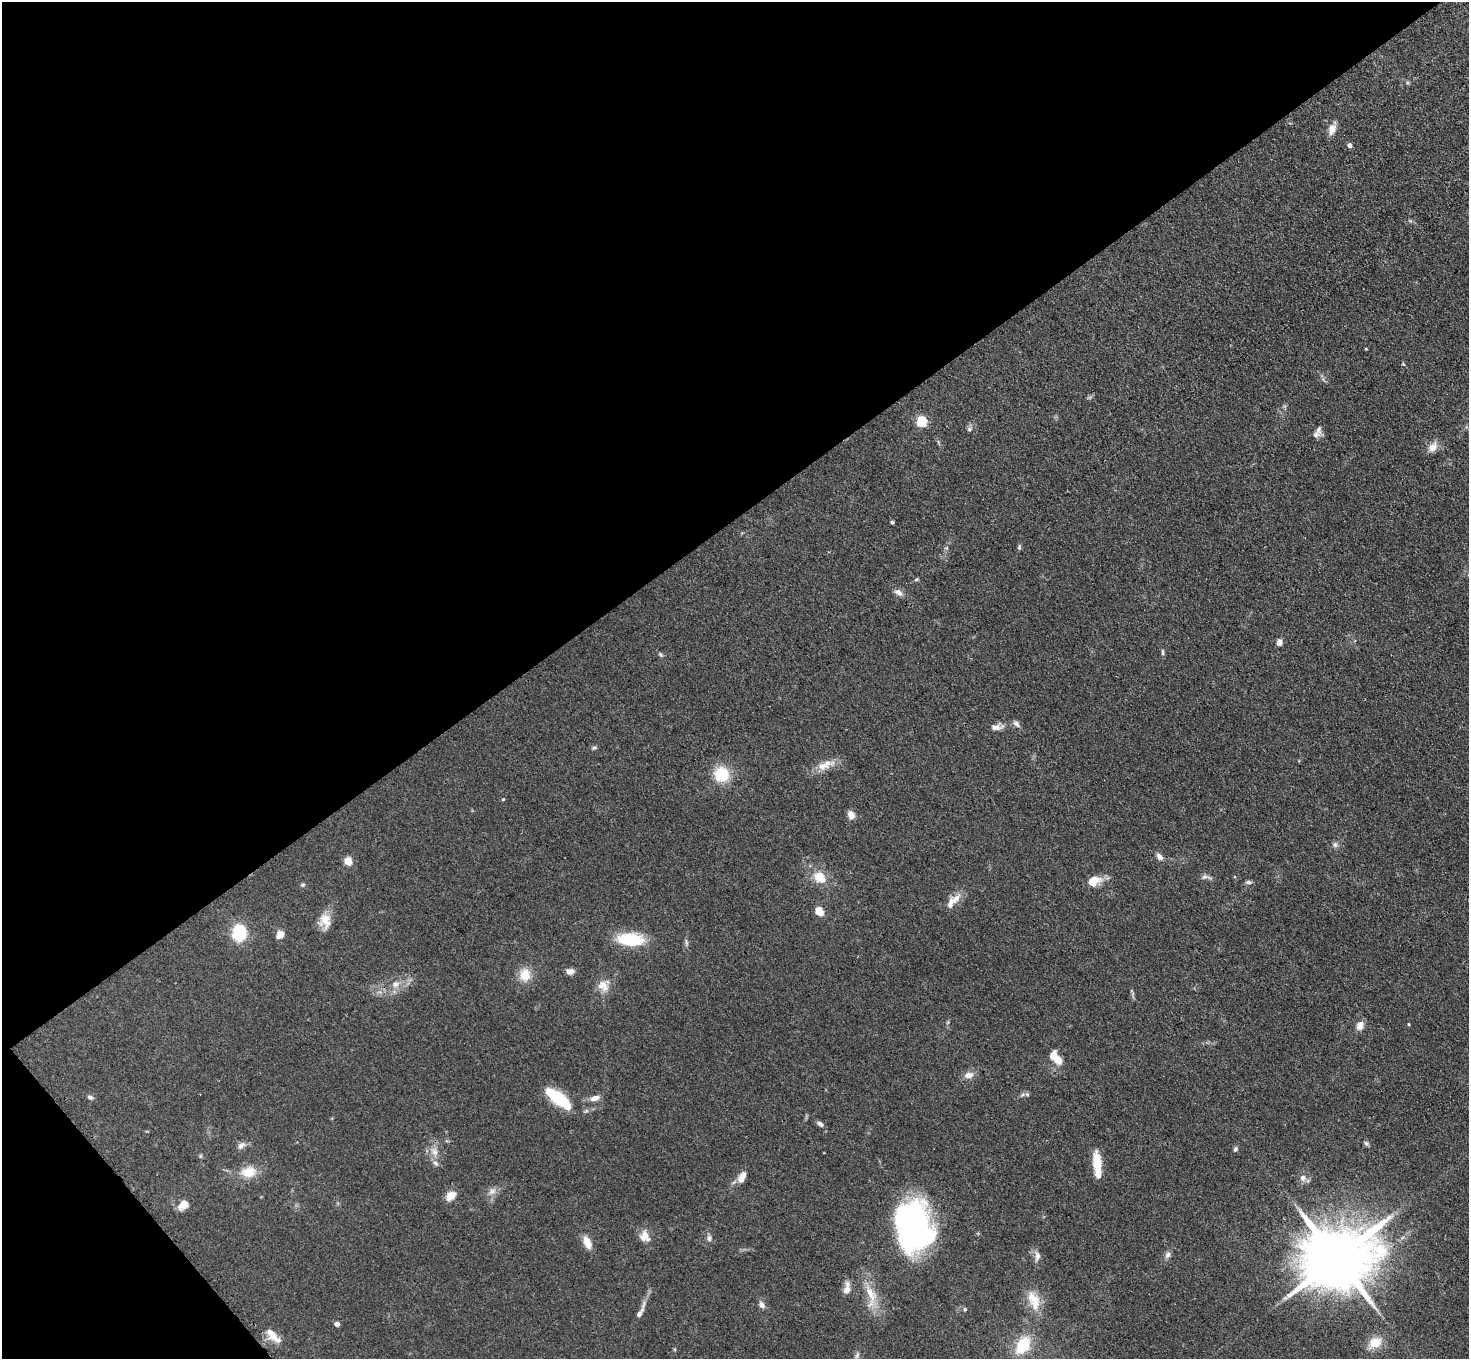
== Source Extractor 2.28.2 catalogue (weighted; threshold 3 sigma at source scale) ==
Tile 5 of 4 x 4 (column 1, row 2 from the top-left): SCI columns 81-1547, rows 3074-4430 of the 6030 x 6006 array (HDU 1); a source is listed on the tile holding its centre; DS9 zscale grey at full resolution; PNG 1471 x 1361 px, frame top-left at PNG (2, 2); no overlay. Shown black and unused: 40% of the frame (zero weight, under 3 of 4 exposures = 7% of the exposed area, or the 3 px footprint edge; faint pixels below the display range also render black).
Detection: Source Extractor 2.28.2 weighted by HDU 2 'WHT'; one run over the whole footprint, this tile lists its part. Background 0.102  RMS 0.0072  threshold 0.0324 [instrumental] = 3 sigma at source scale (4.5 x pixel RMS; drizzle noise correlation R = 1.50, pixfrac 1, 0.05/0.05 arcsec/px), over >= 5 px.
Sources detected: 87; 1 inside a brighter object's white glare — not listed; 7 inside a brighter listed object's ellipse — not listed separately; the other 79 listed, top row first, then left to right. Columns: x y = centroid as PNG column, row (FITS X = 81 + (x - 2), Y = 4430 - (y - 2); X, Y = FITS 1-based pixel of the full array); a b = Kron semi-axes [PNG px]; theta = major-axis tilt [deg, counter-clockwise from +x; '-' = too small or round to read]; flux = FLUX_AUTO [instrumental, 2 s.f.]
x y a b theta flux
1332 129 12 8 72 6.6
1349 145 6 5 - 2.1
1366 349 3 3 - 0.62
1403 364 5 3 - 0.65
922 422 5 5 - 55
969 429 6 5 - 1.5
1318 430 15 7 -79 3.1
1433 447 15 9 55 5.6
892 522 4 3 - 1.3
1019 547 7 5 82 1.2
917 579 7 4 8 1
898 592 12 7 -31 3.8
1279 642 8 6 77 3.4
1163 653 8 4 -90 1.3
660 655 7 4 -45 1.2
1016 724 11 7 -40 2.4
995 727 13 8 11 4.5
594 748 8 4 13 1.3
822 766 14 11 16 6.8
721 774 10 10 - 35
503 799 5 3 - 0.68
851 815 9 7 -62 5
1335 845 8 6 -87 1.9
1160 857 9 6 -47 3.5
348 861 5 5 - 24
819 876 12 10 -47 14
1206 877 15 6 -7 2.6
1093 881 15 10 26 11
1248 882 8 5 0 1.6
303 885 7 4 19 1.1
956 898 15 8 58 5.8
819 911 10 9 - 7.3
325 921 19 15 -88 10
239 933 18 15 87 26
280 935 7 6 - 7.8
630 939 26 13 -3 34
570 971 9 7 2 3.5
525 975 13 12 - 12
395 984 11 8 29 4.9
603 986 17 13 -48 8
1409 1024 4 3 - 0.66
1360 1026 12 9 63 4.7
1058 1060 13 9 -45 7.1
969 1075 12 8 15 5
1022 1095 7 4 19 1.5
90 1097 8 5 -30 1.8
558 1098 29 11 -37 36
595 1098 13 7 17 4.5
820 1124 9 5 -34 2.4
1366 1143 8 5 -44 1.4
241 1145 13 7 38 3.2
1235 1149 6 6 - 1.5
434 1152 13 9 -64 6.1
200 1156 6 4 89 0.94
1097 1163 22 10 -84 15
249 1172 17 12 12 14
742 1177 15 8 63 6.5
1303 1178 9 8 - 3.7
492 1191 11 7 37 3.8
451 1196 14 9 40 6.7
183 1205 12 9 45 7.3
915 1230 47 33 -74 190
644 1236 15 12 82 7.1
709 1238 9 6 -83 2.2
587 1242 15 8 -66 8.1
1168 1255 9 7 58 2.5
1037 1256 15 7 84 3.9
1337 1258 20 16 25 7000
847 1288 16 7 81 5.6
871 1294 28 13 -65 16
1035 1304 19 15 -78 12
762 1305 9 6 -57 3.1
965 1309 5 4 - 0.95
640 1311 28 6 65 5.8
337 1324 4 4 - 4.1
272 1335 24 9 -47 9.3
1375 1343 15 11 26 12
1023 1345 18 12 56 29
857 1355 10 5 74 2.1